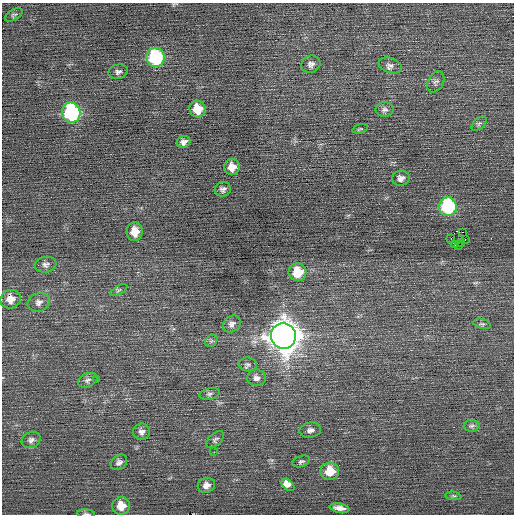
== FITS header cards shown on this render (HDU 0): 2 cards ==
NAXIS1  =                  512 / Axis length
NAXIS2  =                  512 / Axis length

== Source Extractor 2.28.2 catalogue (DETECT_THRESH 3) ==
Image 512 x 512 px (HDU 0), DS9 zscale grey, 1 PNG px = 1 image px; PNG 516 x 516 px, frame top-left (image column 1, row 512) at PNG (2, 3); each listed source drawn as its Kron ellipse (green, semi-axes under 4 px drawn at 4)
Background 0.0703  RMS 0.74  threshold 2.23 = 3 sigma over >= 5 px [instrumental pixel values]
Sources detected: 52; all 52 listed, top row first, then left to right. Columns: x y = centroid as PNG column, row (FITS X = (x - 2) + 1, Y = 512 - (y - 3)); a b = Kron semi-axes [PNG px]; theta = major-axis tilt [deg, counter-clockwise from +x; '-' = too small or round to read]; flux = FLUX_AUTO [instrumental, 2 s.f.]
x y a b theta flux
14 15 10 5 30 92
155 57 9 9 - 5900
311 64 10 8 26 210
390 65 12 7 -19 210
118 72 10 7 12 160
436 82 11 7 60 180
197 109 8 8 - 920
385 109 9 7 1 170
71 113 10 9 - 7400
479 124 9 5 42 110
360 129 8 3 14 60
184 142 7 6 - 190
232 167 8 7 - 460
401 178 9 7 14 240
223 189 8 7 - 170
448 207 9 9 - 5600
135 232 9 8 - 590
462 232 2 2 - 24
451 238 2 2 - 65
465 239 2 2 - 27
455 244 3 2 - 110
461 244 3 2 - 35
458 245 2 2 - 25
46 265 11 8 8 200
298 272 9 9 - 1200
119 290 9 3 29 73
11 299 10 9 - 460
39 302 11 9 22 260
232 324 9 8 - 200
482 324 9 5 -13 98
283 336 13 12 - 67000
211 341 7 5 45 100
248 364 9 7 -7 130
256 378 9 8 - 220
96 379 2 2 - 200
88 380 10 7 23 160
209 394 10 5 14 140
472 426 8 6 3 130
310 430 11 7 8 220
141 432 8 8 - 210
31 440 10 8 25 180
215 440 10 6 42 130
214 452 3 2 - 38
301 461 9 5 19 110
119 462 9 7 38 160
330 471 9 8 - 1100
206 485 9 7 15 280
288 485 7 4 -41 700
453 496 8 3 -6 67
121 506 9 8 - 680
339 508 10 4 -10 290
86 514 9 3 -5 71
At the frame edge (FLAGS 8, measured only in part): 1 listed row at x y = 86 514